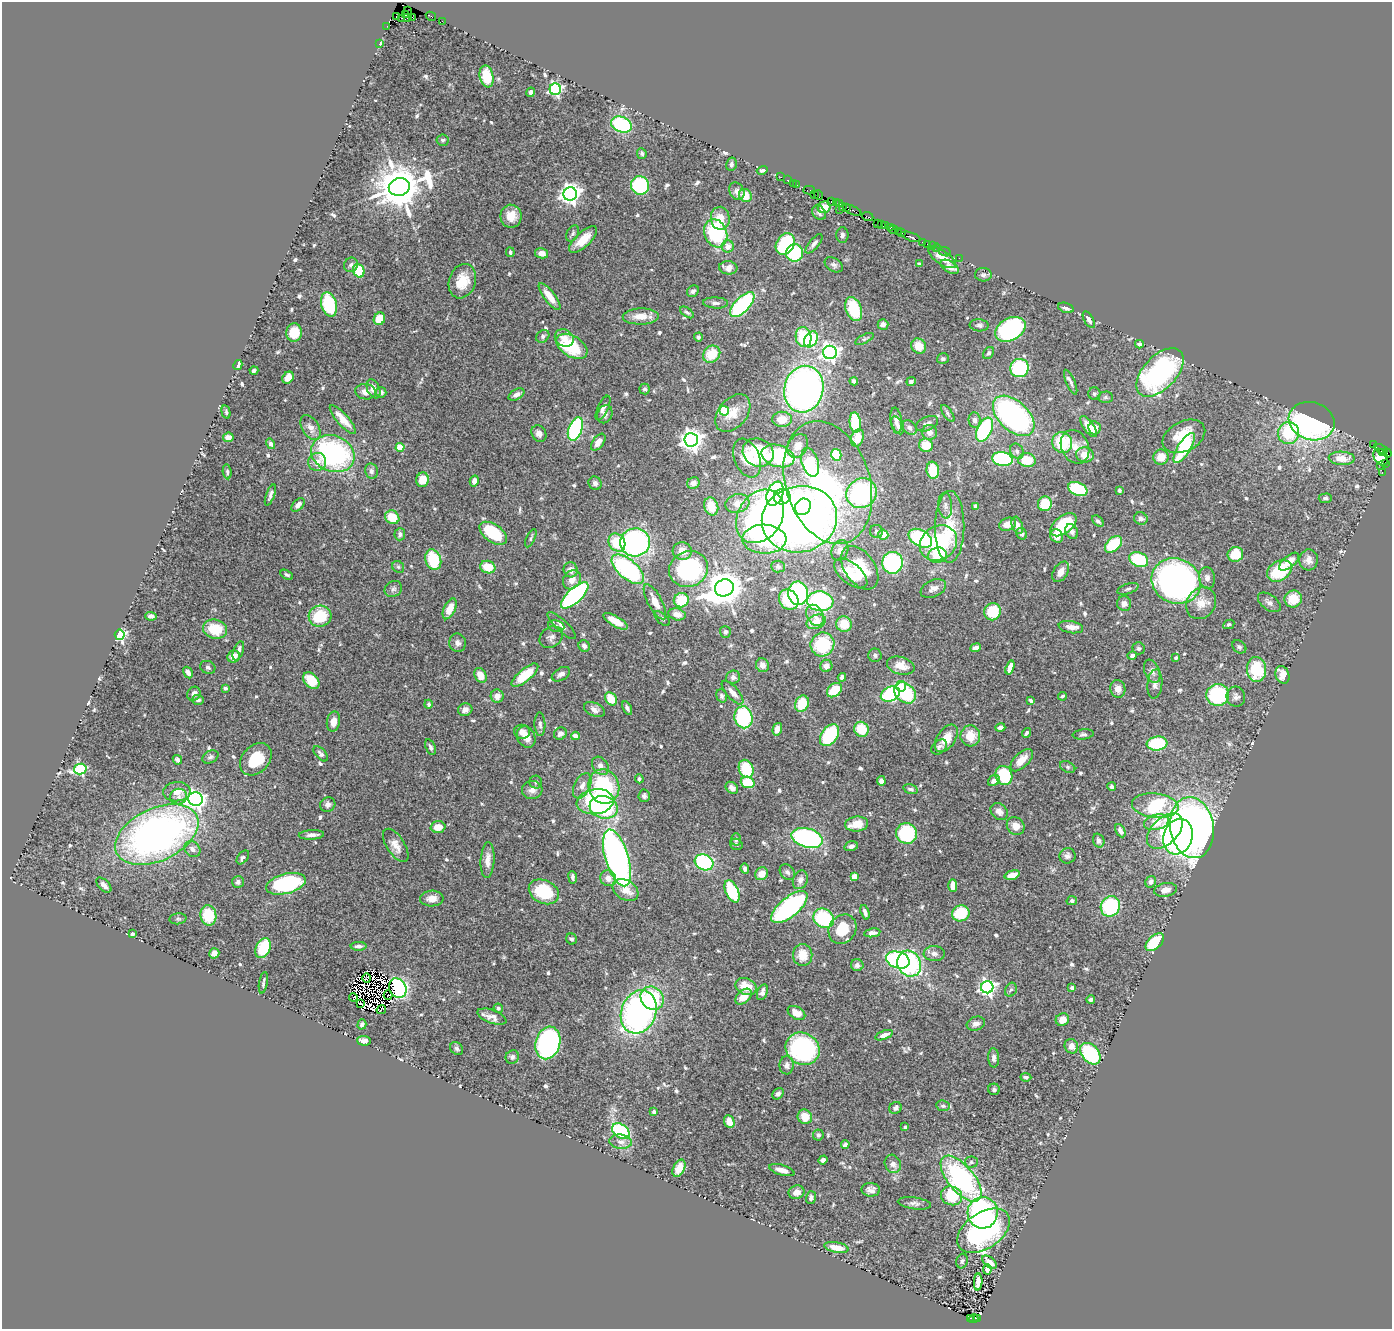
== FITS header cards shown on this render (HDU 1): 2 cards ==
NAXIS1  =                 1390
NAXIS2  =                 1327

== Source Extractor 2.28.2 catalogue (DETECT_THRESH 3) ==
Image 1390 x 1327 px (HDU 1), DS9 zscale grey, 1 PNG px = 1 image px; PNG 1394 x 1331 px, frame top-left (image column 1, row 1327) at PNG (2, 2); each listed source drawn as its Kron ellipse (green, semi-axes under 4 px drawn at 4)
Background 0.49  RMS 0.024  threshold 0.0718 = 3 sigma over >= 5 px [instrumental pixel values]
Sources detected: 687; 10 with non-positive FLUX_AUTO (blend fragments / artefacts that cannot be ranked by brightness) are neither listed nor drawn; of the other 677, the 500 brightest by FLUX_AUTO listed and drawn (177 fainter detections omitted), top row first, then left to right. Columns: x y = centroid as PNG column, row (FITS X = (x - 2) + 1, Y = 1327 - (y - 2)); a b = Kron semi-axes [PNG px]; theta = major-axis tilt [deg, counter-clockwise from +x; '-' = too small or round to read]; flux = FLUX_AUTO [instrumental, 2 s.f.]
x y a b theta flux
407 10 2 2 - 21
405 15 3 3 - 48
396 16 3 2 - 14
431 16 5 3 - 11
412 17 3 2 - 9
402 18 3 2 - 12
407 18 3 2 - 190
442 21 2 2 - 8.8
387 26 3 2 - 5.1
379 44 4 3 - 13
487 76 11 6 -78 45
555 89 5 5 - 320
531 92 5 4 - 4.8
621 125 10 7 -22 150
443 140 6 5 - 3.3
642 154 5 4 - 3.2
731 164 7 5 78 3.9
762 170 5 3 - 4.2
781 177 2 2 - 14
788 180 3 2 - 35
793 183 2 2 - 30
640 185 9 9 - 130
797 185 2 2 - 14
399 187 10 8 18 7500
809 190 6 2 3 27
737 191 9 7 -62 8.7
570 194 7 6 - 1100
814 194 2 2 - 6
818 195 5 3 - 47
745 196 7 6 - 26
831 201 3 3 - 32
836 202 2 2 - 18
840 204 3 2 - 23
843 206 4 2 - 43
824 207 6 5 - 18
847 207 3 3 - 55
839 210 2 2 - 13
852 210 10 3 -23 190
819 213 8 6 -52 4.3
511 216 11 10 - 25
868 217 6 3 -21 79
720 218 11 9 -82 25
878 223 2 2 - 4.1
882 224 4 3 - 24
885 225 3 2 - 51
890 227 4 3 - 35
893 230 4 4 - 73
898 231 3 2 - 51
902 232 3 3 - 56
573 233 9 5 62 4
716 233 14 11 -69 140
842 235 7 6 - 4.5
911 237 10 3 -20 100
583 239 18 7 43 27
923 242 4 3 - 72
785 244 11 8 58 120
814 244 12 5 49 5.9
928 244 4 2 - 21
932 246 3 2 - 17
728 247 6 6 - 14
937 248 4 2 - 6
510 252 5 3 - 3.2
945 252 6 3 -22 17
542 253 6 5 - 14
795 253 9 8 - 94
942 257 16 6 -34 20
959 258 2 2 - 3.7
919 264 4 3 - 4.1
351 265 7 7 - 5.5
834 265 10 6 -31 5.1
950 267 10 5 -31 13
728 268 9 6 -5 11
359 271 7 5 -69 69
983 275 8 6 -3 4.5
462 281 17 13 70 35
693 291 6 5 - 4.5
549 296 16 5 -53 24
716 303 12 5 -2 7.1
329 305 12 7 -74 110
742 305 16 7 46 180
1066 308 8 4 -18 6.6
854 309 12 8 -71 63
687 312 8 4 -36 3.3
641 316 18 8 2 24
379 319 6 5 - 35
1089 320 9 4 -60 7
883 324 5 5 - 5.5
979 325 9 6 -5 4.7
1010 329 16 11 29 260
294 333 9 7 84 37
543 336 7 5 40 4
698 337 4 4 - 3.6
803 337 10 8 -80 72
564 338 10 8 -33 11
811 339 8 6 61 120
864 339 10 4 27 3.7
1139 344 4 4 - 4.4
572 346 17 10 -32 96
919 346 8 7 - 22
830 352 7 6 - 780
989 353 7 4 55 3.4
712 354 9 8 - 44
943 359 6 5 - 3.7
238 365 5 3 - 7.6
1019 368 9 9 - 120
254 371 4 3 - 4.5
1160 372 29 16 47 300
288 378 6 5 - 15
854 381 4 4 - 3.9
911 381 5 3 - 3.4
1071 382 13 4 -66 5.5
373 389 10 6 -67 14
645 389 5 5 - 4
804 389 23 19 77 720
366 392 10 7 -9 11
381 392 5 5 - 6.1
1094 394 6 6 - 3.4
516 395 8 5 28 7.6
1105 397 7 5 2 3.3
603 408 13 5 64 6.8
724 411 5 4 - 93
226 412 7 4 -76 3.3
733 413 21 14 50 28
605 414 9 7 67 6.4
948 414 10 4 -54 3.5
1014 416 25 15 -43 430
343 419 18 6 -49 25
782 419 10 7 0 21
975 420 8 6 -82 6.5
896 421 13 5 -83 8.8
1312 421 23 18 -18 350
855 422 10 5 -84 77
927 424 11 6 24 5.5
898 425 9 5 -65 5.4
1088 426 12 5 -55 23
909 427 8 6 -46 4.9
310 428 14 8 -59 13
1095 428 6 6 - 14
575 429 12 6 69 210
984 430 13 7 65 160
930 432 7 7 - 8.3
539 433 8 7 - 10
1288 433 11 10 - 82
1184 436 22 15 27 53
228 437 5 4 - 9.3
857 438 9 6 70 18
691 440 7 6 - 1400
598 442 10 5 53 14
1062 443 10 9 - 79
271 444 5 4 - 3.8
926 445 7 6 - 29
1373 445 3 2 - 29
798 446 12 9 61 14
400 447 4 4 - 59
1075 447 17 13 -64 22
1184 448 17 6 58 96
1381 449 7 2 -26 35
1017 451 8 6 -58 4.8
758 452 16 14 -25 80
1383 452 3 2 - 8.9
1387 453 5 2 - 32
333 454 22 18 -23 290
836 455 6 5 - 64
1085 455 9 7 -13 21
778 456 17 11 -16 110
1161 457 8 7 - 22
1381 457 9 6 -56 320
747 458 20 12 -69 29
1342 458 13 6 -2 25
1002 459 10 7 -9 200
1027 460 9 7 -8 41
317 462 9 9 - 15
810 462 15 8 -73 85
1385 464 3 3 - 25
1381 466 3 2 - 9
933 470 8 6 -82 44
371 471 8 6 -79 5.5
227 472 7 4 -83 3.4
1382 473 3 3 - 20
423 480 7 6 - 23
474 481 5 4 - 8.6
828 482 63 42 -72 280
595 483 7 6 - 6.3
693 483 6 5 - 8.4
1078 489 10 6 -24 92
1119 490 4 3 - 3.4
861 493 16 14 38 210
775 494 12 8 69 210
270 495 11 3 69 5.1
782 497 8 7 - 72
1325 498 7 5 3 4
737 503 12 9 16 15
1045 504 7 7 - 51
298 505 8 5 48 9.6
711 506 9 7 -70 25
945 506 13 7 -86 7.2
976 506 4 4 - 10
803 507 8 7 - 100
760 516 28 22 57 780
392 517 7 6 - 40
1141 518 7 6 - 6.2
799 519 38 33 12 1400
1098 521 7 4 -42 3.9
1007 524 9 6 19 15
1017 525 9 5 -70 11
1063 525 15 8 38 100
950 527 36 14 90 64
876 531 6 6 - 3.5
1072 532 8 6 -60 6.3
493 533 15 9 -35 82
400 534 6 5 - 4.8
1022 534 6 5 - 5.8
883 535 5 5 - 25
1057 536 7 6 - 16
531 538 10 4 65 3.3
920 538 13 8 -30 140
764 539 22 14 -2 100
635 542 15 14 - 380
617 543 9 8 - 54
938 543 20 16 35 150
1113 544 10 6 43 63
840 550 10 8 66 10
682 551 9 8 - 17
1235 554 8 7 - 36
937 555 9 7 13 38
1139 559 10 7 -24 79
433 560 10 7 -71 82
1309 560 10 9 - 11
1289 562 12 6 39 21
892 563 11 10 - 190
398 567 6 5 - 3.4
488 567 7 6 - 34
778 567 7 6 - 4.2
860 568 24 15 -55 62
628 569 20 9 -40 230
689 569 20 17 24 240
571 570 7 7 - 11
1279 571 13 9 32 65
1061 572 11 7 59 13
851 573 20 10 -40 31
287 575 7 4 -29 3.3
1207 578 11 8 -85 8.2
572 580 10 8 53 15
1176 581 25 22 -27 620
724 588 9 8 - 3800
933 588 13 8 25 10
393 589 9 7 33 5.3
1128 589 11 5 18 4.4
798 593 12 10 -82 210
575 595 18 7 43 300
1293 599 9 8 - 30
681 600 7 7 - 48
789 600 11 9 -54 52
820 601 13 10 -4 210
655 602 19 7 -62 21
1269 602 13 7 -36 7.4
1201 603 17 14 57 24
1124 604 7 7 - 6.9
450 609 11 5 66 24
992 612 9 8 - 64
677 614 9 6 -13 14
815 615 11 8 -63 9.6
151 616 6 4 -3 5.7
320 616 11 10 - 67
662 619 9 5 -43 3.7
615 621 14 5 -30 28
816 622 10 6 24 22
844 624 8 7 - 35
1229 624 6 4 28 3.2
562 625 19 5 -43 9.3
556 626 8 5 -10 4.6
1071 627 12 6 -10 12
215 629 12 9 -12 50
725 632 6 5 - 3.8
120 635 5 5 - 320
551 637 12 10 37 8.1
458 643 9 8 - 6.9
822 644 12 11 - 93
584 646 6 5 - 6.9
1239 647 8 6 -39 3.8
975 648 6 4 21 5.2
1139 648 6 6 - 3.7
238 651 10 5 70 8.9
875 655 7 6 - 3.9
1132 656 5 4 - 4.9
234 657 6 5 - 13
1176 658 4 4 - 4.4
762 665 7 6 - 9.7
826 666 6 6 - 11
901 666 14 8 -15 21
208 667 8 6 -26 4.4
1010 668 7 4 71 16
1257 669 12 9 -86 67
1152 671 12 7 -68 8
188 672 6 4 -60 8.4
561 674 10 6 31 7
480 675 8 5 -64 20
525 675 16 6 40 49
1282 675 9 6 -70 22
733 677 7 6 - 5.5
842 677 4 4 - 5.2
311 681 9 6 -47 40
1155 684 14 7 84 9.5
901 686 5 5 - 27
225 688 4 4 - 3.5
1118 689 9 7 -72 12
834 690 8 6 42 46
733 692 15 6 -48 13
905 693 12 9 -42 92
194 694 7 6 - 8.1
890 694 10 7 25 170
1218 695 11 11 - 130
497 696 6 6 - 10
722 696 7 5 -69 3.9
1062 696 4 3 - 3.5
1236 697 10 9 - 6.9
611 699 7 5 -54 34
198 700 6 5 - 4.8
1031 700 4 3 - 3.2
428 704 4 4 - 3.4
802 704 8 6 66 49
627 708 7 4 -61 4.6
465 710 7 6 - 8.6
594 710 11 6 -25 8.2
743 717 11 9 -78 150
333 722 10 6 78 14
540 724 11 5 -88 5.9
1000 727 5 4 - 7.9
777 729 6 4 73 14
861 729 7 7 - 40
522 732 8 7 - 11
1026 733 5 3 - 4.1
560 734 6 6 - 8
1083 734 10 5 6 4.1
829 735 12 8 54 96
575 736 4 4 - 14
970 736 10 10 - 29
526 737 11 8 -61 19
946 738 15 9 56 22
1157 743 10 7 7 82
430 747 8 5 -68 4.6
939 747 9 6 39 5.3
321 754 9 5 -49 4.7
210 757 8 6 28 4.3
256 759 18 13 47 64
177 760 5 4 - 4.3
1022 760 14 7 45 21
600 766 10 7 -52 10
1068 767 8 5 -27 3.6
80 769 6 5 - 210
746 769 9 7 -65 59
1004 775 10 8 -70 95
639 779 4 3 - 3.6
881 781 5 4 - 8.6
994 781 6 5 - 8.9
536 782 6 6 - 4.3
748 782 7 5 -18 51
582 786 14 8 64 13
604 786 17 15 -71 180
1112 786 4 4 - 4.6
732 788 7 5 -42 6.4
910 789 7 4 -16 4.7
532 790 10 9 - 11
177 792 13 9 6 18
644 796 6 6 - 4.9
179 797 8 7 - 8.1
195 799 7 7 - 640
595 802 18 12 9 99
328 804 8 7 - 7.2
1155 806 23 12 -6 160
604 807 14 11 -15 130
999 811 9 7 -41 11
1156 822 13 7 13 41
857 824 11 7 6 29
1016 826 9 8 - 16
438 827 7 6 - 22
1192 828 31 22 -81 910
1120 831 7 4 -63 7.4
1165 831 22 13 44 74
906 833 10 10 - 110
157 835 44 26 25 790
311 835 12 5 3 7.8
1178 837 18 14 71 440
807 838 16 9 -16 300
736 839 6 5 - 4.3
1099 841 7 5 -71 5.9
736 844 6 5 - 3.6
396 845 19 9 -57 16
851 846 7 4 15 5.8
192 849 9 7 -45 8.5
1067 856 8 7 - 5.7
243 857 8 5 53 5.1
617 858 29 11 -73 610
488 860 18 7 87 14
704 862 10 7 -26 160
745 869 5 4 - 4.6
787 872 8 6 -47 5.9
761 874 7 6 - 19
1012 875 8 4 18 17
573 877 6 3 -83 3.6
854 877 4 4 - 33
608 878 8 7 - 13
800 880 9 7 69 8.3
238 882 6 6 - 5.6
1151 882 6 5 - 6.4
286 884 20 10 15 200
104 885 9 5 -45 7.5
953 885 6 4 -88 21
625 890 14 9 -32 21
1166 890 11 6 11 12
732 891 12 6 -66 100
544 892 16 11 -27 92
432 899 12 8 3 14
1072 901 5 4 - 4
1110 906 10 9 - 120
789 907 22 9 40 300
865 912 7 4 -72 6.2
961 913 9 8 - 74
208 915 10 8 -80 47
824 918 10 9 - 120
178 919 8 5 6 3.2
842 929 15 13 55 46
872 933 8 4 10 6.8
132 934 4 4 - 6.4
571 939 6 5 - 3.7
1155 942 11 6 43 78
359 946 8 4 1 5.5
263 948 10 7 64 61
214 953 5 5 - 13
934 953 10 7 -2 8.6
803 955 11 9 -89 29
898 960 12 8 -17 360
909 964 13 11 -61 180
857 965 6 6 - 7.2
367 978 5 2 - 4.2
263 983 11 3 80 3.2
746 987 11 8 -23 31
987 987 6 6 - 550
398 988 10 8 -60 280
1072 988 4 4 - 4.6
1011 990 7 5 63 3.3
762 992 8 5 72 9.8
388 995 4 3 - 3.4
353 997 4 2 - 13
744 997 9 6 44 22
652 998 12 11 - 98
1091 1000 4 3 - 3.5
360 1004 4 3 - 3.9
498 1008 5 4 - 3.5
381 1010 5 3 - 5
639 1012 22 17 68 540
796 1013 9 6 -30 21
492 1017 15 6 -20 11
1062 1020 7 6 - 18
362 1024 5 4 - 5.7
976 1024 9 6 17 8.6
884 1035 9 4 20 10
364 1041 7 5 -2 9.7
548 1043 16 12 74 340
1071 1046 7 6 - 9.2
457 1048 7 5 -46 3.9
803 1049 17 15 -35 240
1090 1054 12 8 -49 120
512 1057 7 6 - 4.1
994 1058 9 5 -88 5.3
787 1065 9 7 88 7.1
1026 1077 5 4 - 3.5
994 1089 6 6 - 3.7
778 1094 6 5 - 4.5
943 1106 7 5 -10 3.6
895 1108 6 5 - 5.8
654 1112 4 4 - 5.2
805 1117 7 7 - 24
729 1122 6 5 - 19
905 1127 3 3 - 3.8
621 1131 9 6 -35 140
818 1135 5 5 - 4.2
621 1142 11 7 -7 10
845 1144 4 4 - 5.4
823 1160 5 4 - 6.1
971 1162 6 5 - 3.4
893 1164 9 8 - 9.4
679 1168 9 5 63 24
782 1170 13 5 -16 13
961 1179 28 13 -50 290
871 1190 9 7 -2 8.2
797 1192 8 6 18 14
951 1196 11 9 -24 75
811 1198 6 5 - 4.8
914 1203 16 6 -8 6.7
983 1213 16 15 - 220
984 1231 29 18 34 300
836 1247 12 5 -11 21
962 1261 7 5 71 3.7
990 1262 8 4 -40 14
987 1269 5 4 - 7.7
978 1282 8 4 87 17
970 1318 3 2 - 33
974 1319 5 2 - 60
977 1319 3 3 - 96
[177 fainter detections neither listed nor drawn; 10 non-positive-flux detections neither listed nor drawn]